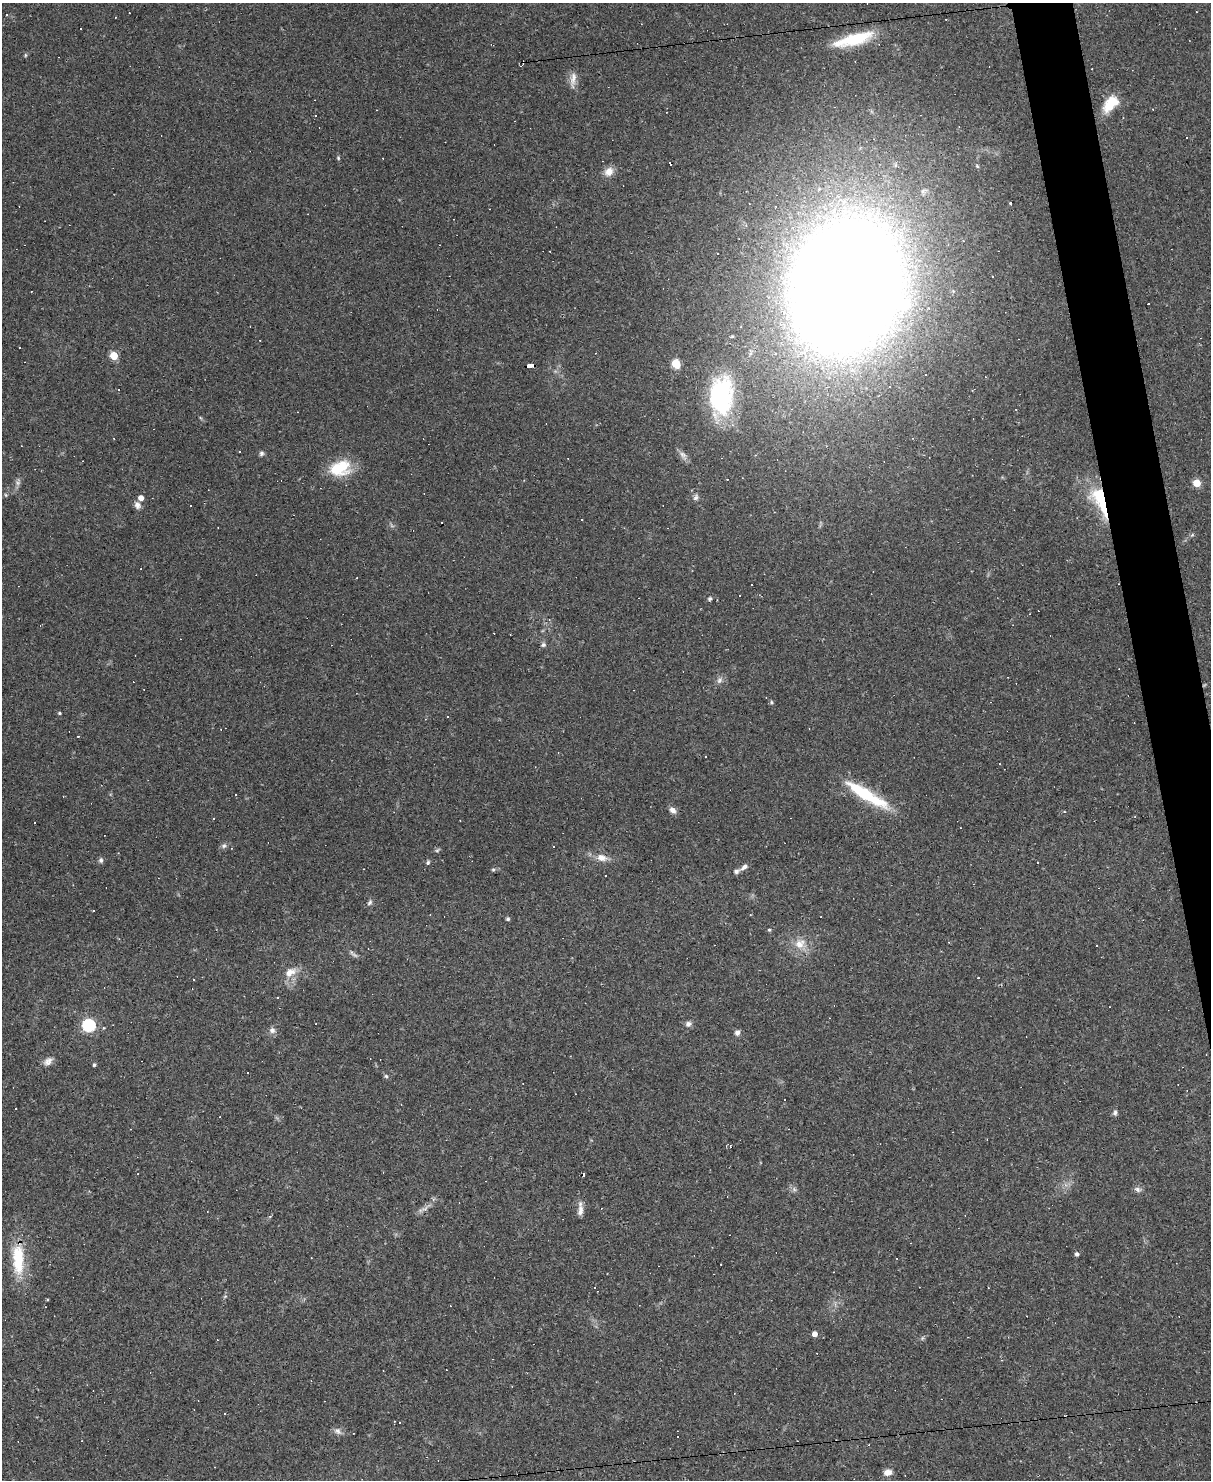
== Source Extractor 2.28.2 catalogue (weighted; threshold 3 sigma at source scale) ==
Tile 6 of 4 x 3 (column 2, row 2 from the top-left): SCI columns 1209-2417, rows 1725-3202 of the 4834 x 4815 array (HDU 1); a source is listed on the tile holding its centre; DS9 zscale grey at full resolution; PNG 1213 x 1482 px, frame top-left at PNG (2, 3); no overlay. Shown black and unused: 3% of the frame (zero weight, under 2 of 3 exposures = <1% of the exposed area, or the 3 px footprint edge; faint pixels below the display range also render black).
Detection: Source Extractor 2.28.2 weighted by HDU 2 'WHT'; one run over the whole footprint, this tile lists its part. Background 0.148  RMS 0.0072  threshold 0.0323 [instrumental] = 3 sigma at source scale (4.5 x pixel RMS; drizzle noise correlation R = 1.50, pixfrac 1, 0.05/0.05 arcsec/px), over >= 5 px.
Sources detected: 146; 65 cosmic-ray / hot-pixel residue — not listed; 1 inside a brighter listed object's ellipse — not listed separately; the other 80 listed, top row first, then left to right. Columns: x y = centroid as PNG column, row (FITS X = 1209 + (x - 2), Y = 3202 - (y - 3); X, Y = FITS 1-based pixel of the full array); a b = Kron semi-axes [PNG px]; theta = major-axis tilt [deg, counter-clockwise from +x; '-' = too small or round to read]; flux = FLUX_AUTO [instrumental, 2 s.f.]
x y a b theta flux
1196 12 2 2 - 0.55
6 15 3 3 - 5
946 19 2 2 - 0.37
81 28 3 3 - 1.8
854 39 46 12 16 37
25 55 6 4 90 0.87
573 80 23 7 83 5.5
1111 104 22 12 49 16
1187 138 2 2 - 0.64
338 158 5 4 - 0.9
609 171 13 10 47 5.9
1011 202 3 3 - 12
846 287 77 62 72 3200
114 356 5 5 - 26
676 364 6 6 - 15
530 365 7 4 5 46
926 375 3 3 - 1.1
721 396 45 27 87 78
261 453 7 6 - 1.7
683 455 15 6 -54 3.3
340 468 27 19 16 24
18 482 9 7 90 2.4
1196 483 5 5 - 20
696 497 9 6 58 2
141 498 5 5 - 4.8
1100 500 42 16 -67 40
137 505 10 8 -56 3.2
191 506 2 2 - 0.58
710 598 5 4 - 1.6
543 645 7 6 - 1.7
719 680 11 6 54 2.7
771 702 5 3 - 0.84
59 713 5 4 - 0.91
448 717 3 2 - 0.61
78 736 3 3 - 1
236 794 3 3 - 2.8
866 794 59 11 -31 40
672 810 9 7 -44 3.5
214 819 3 2 - 0.72
460 820 3 2 - 0.46
224 846 7 6 - 1.9
437 850 8 4 33 1.2
602 858 15 9 -15 6.7
101 860 7 6 - 1.8
428 863 5 5 - 1.4
744 867 10 5 36 3
493 870 5 5 - 1
370 903 8 5 51 1.7
94 911 3 3 - 3.1
508 919 4 4 - 1.5
769 930 4 4 - 0.91
800 944 16 13 29 10
353 954 15 4 -40 2
290 972 19 11 31 8.2
978 978 3 2 - 0.5
278 997 3 3 - 0.94
688 1024 9 7 29 2.5
89 1025 6 6 - 83
272 1030 9 8 - 3
737 1033 8 7 - 2.4
48 1061 13 8 38 4.1
94 1065 5 4 - 1.1
247 1073 2 2 - 0.54
386 1076 5 5 - 1.2
1115 1113 8 5 85 1.8
794 1189 7 5 -47 1.7
1138 1189 10 7 -23 2.4
425 1208 14 6 28 3.6
580 1211 15 7 83 4.5
1077 1254 5 4 - 1.9
311 1258 3 2 - 0.57
18 1259 41 15 -88 30
721 1264 2 2 - 0.56
225 1296 6 4 41 1
47 1300 4 3 - 0.61
814 1334 4 4 - 4.4
224 1413 3 3 - 11
338 1431 12 8 -38 3.1
677 1437 3 3 - 2.2
888 1472 10 8 14 4.5
Overlapping masked pixels (flux is a lower limit): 2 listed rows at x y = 530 365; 1100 500